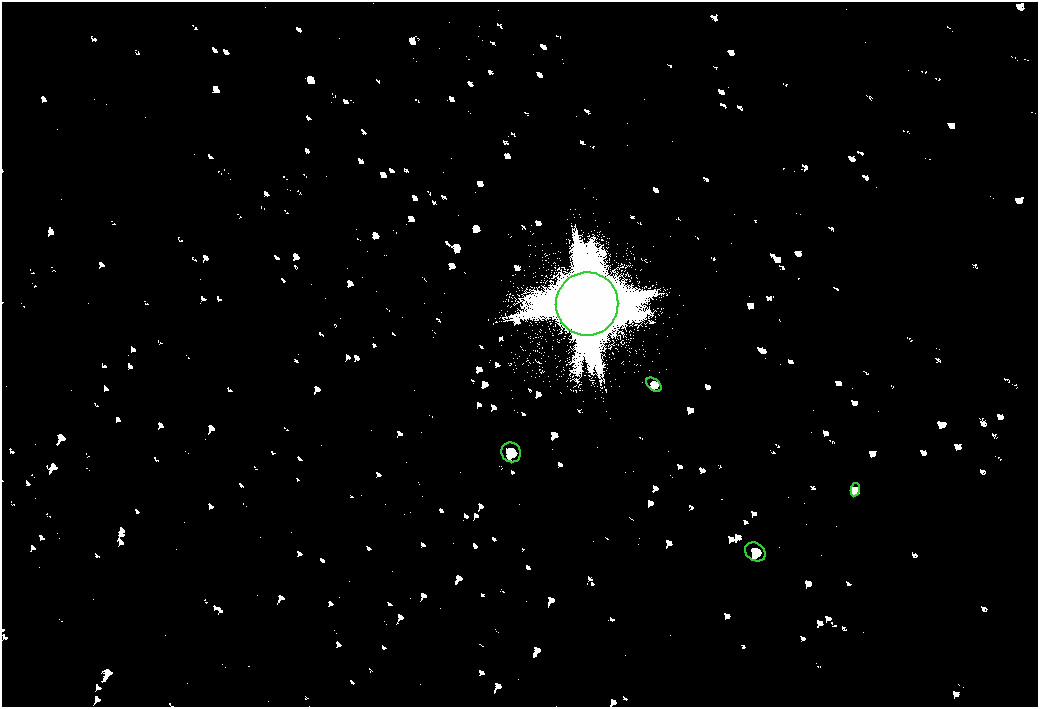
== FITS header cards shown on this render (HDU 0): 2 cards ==
NAXIS1  =                 2072
NAXIS2  =                 1410

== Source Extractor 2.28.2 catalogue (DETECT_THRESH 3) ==
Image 2072 x 1410 px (HDU 0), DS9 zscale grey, zoomed out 1/2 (1 PNG px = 2 x 2 image px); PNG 1040 x 709 px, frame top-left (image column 1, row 1410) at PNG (2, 2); each listed source drawn as its Kron ellipse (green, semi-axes under 4 px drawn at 4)
Background 80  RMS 28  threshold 83.2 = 3 sigma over >= 5 px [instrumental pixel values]
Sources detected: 5; all 5 listed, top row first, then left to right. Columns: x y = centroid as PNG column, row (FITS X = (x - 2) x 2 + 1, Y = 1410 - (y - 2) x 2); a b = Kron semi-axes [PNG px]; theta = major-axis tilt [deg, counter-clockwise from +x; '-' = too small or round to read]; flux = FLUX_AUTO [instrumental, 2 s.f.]
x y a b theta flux
587 304 31 31 - 430000
654 385 9 5 -40 16000
511 452 10 9 - 35000
855 490 7 3 79 11000
755 552 11 8 -35 35000